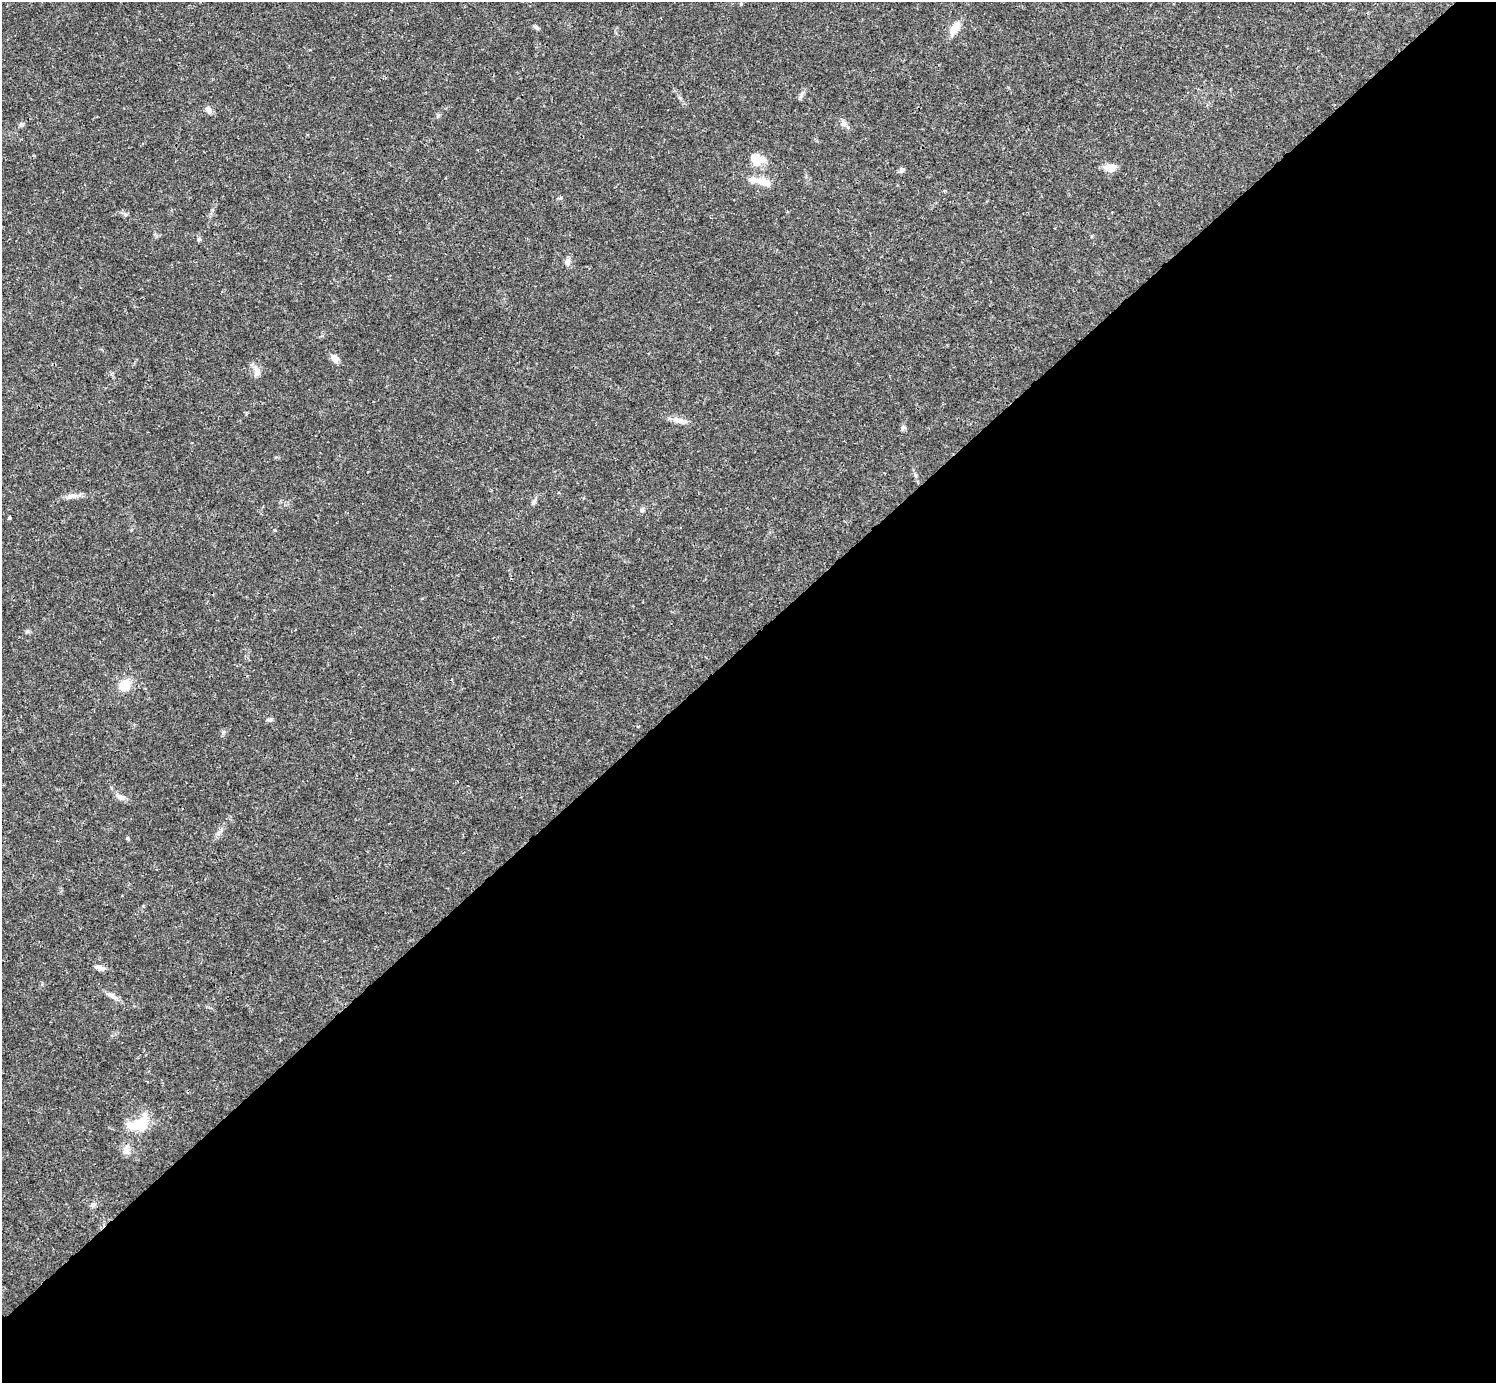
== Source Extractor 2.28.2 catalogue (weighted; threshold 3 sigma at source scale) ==
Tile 12 of 4 x 4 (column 4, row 3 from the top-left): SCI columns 4485-5978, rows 1539-2919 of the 5981 x 5981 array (HDU 1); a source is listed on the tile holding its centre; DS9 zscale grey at full resolution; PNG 1498 x 1385 px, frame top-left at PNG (2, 2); no overlay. Shown black and unused: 54% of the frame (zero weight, under 3 of 4 exposures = <1% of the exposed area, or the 3 px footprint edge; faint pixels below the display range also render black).
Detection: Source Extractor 2.28.2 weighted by HDU 2 'WHT'; one run over the whole footprint, this tile lists its part. Background 0.0208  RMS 0.0022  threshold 0.01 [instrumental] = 3 sigma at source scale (4.5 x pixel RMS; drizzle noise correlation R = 1.50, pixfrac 1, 0.05/0.05 arcsec/px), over >= 5 px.
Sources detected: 31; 1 inside a brighter object's white glare — not listed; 2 inside a brighter listed object's ellipse — not listed separately; the other 28 listed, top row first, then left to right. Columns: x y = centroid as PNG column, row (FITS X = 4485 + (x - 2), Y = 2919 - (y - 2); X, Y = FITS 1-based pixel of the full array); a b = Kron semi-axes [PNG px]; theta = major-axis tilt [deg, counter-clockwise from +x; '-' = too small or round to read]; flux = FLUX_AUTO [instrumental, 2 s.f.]
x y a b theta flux
536 27 7 5 -44 0.41
955 28 17 10 59 2.7
208 110 11 7 -49 0.91
438 115 6 4 -45 0.33
844 122 9 4 -81 0.59
21 124 7 6 - 0.52
756 159 18 14 -25 3.1
1110 168 13 8 0 2.5
902 170 8 5 38 0.58
763 182 21 10 -17 2.6
199 239 7 4 44 0.32
568 261 11 7 74 0.89
335 359 9 7 -44 1.4
257 373 13 8 72 1.2
679 420 16 7 -13 1.5
903 427 8 5 54 0.46
74 496 14 4 -6 1
533 502 9 5 58 0.62
642 510 7 6 - 0.57
9 518 3 3 - 0.58
27 632 7 4 19 0.35
125 685 14 11 42 3.5
269 720 11 3 -2 0.39
121 797 12 7 -38 1
100 968 14 6 -16 1.1
112 996 18 5 -30 1.2
141 1124 32 19 60 5.8
93 1205 7 5 16 0.54
Unlisted compact peaks at least as high as the median listed source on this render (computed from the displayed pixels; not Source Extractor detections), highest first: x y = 127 838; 125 214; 223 732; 802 93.